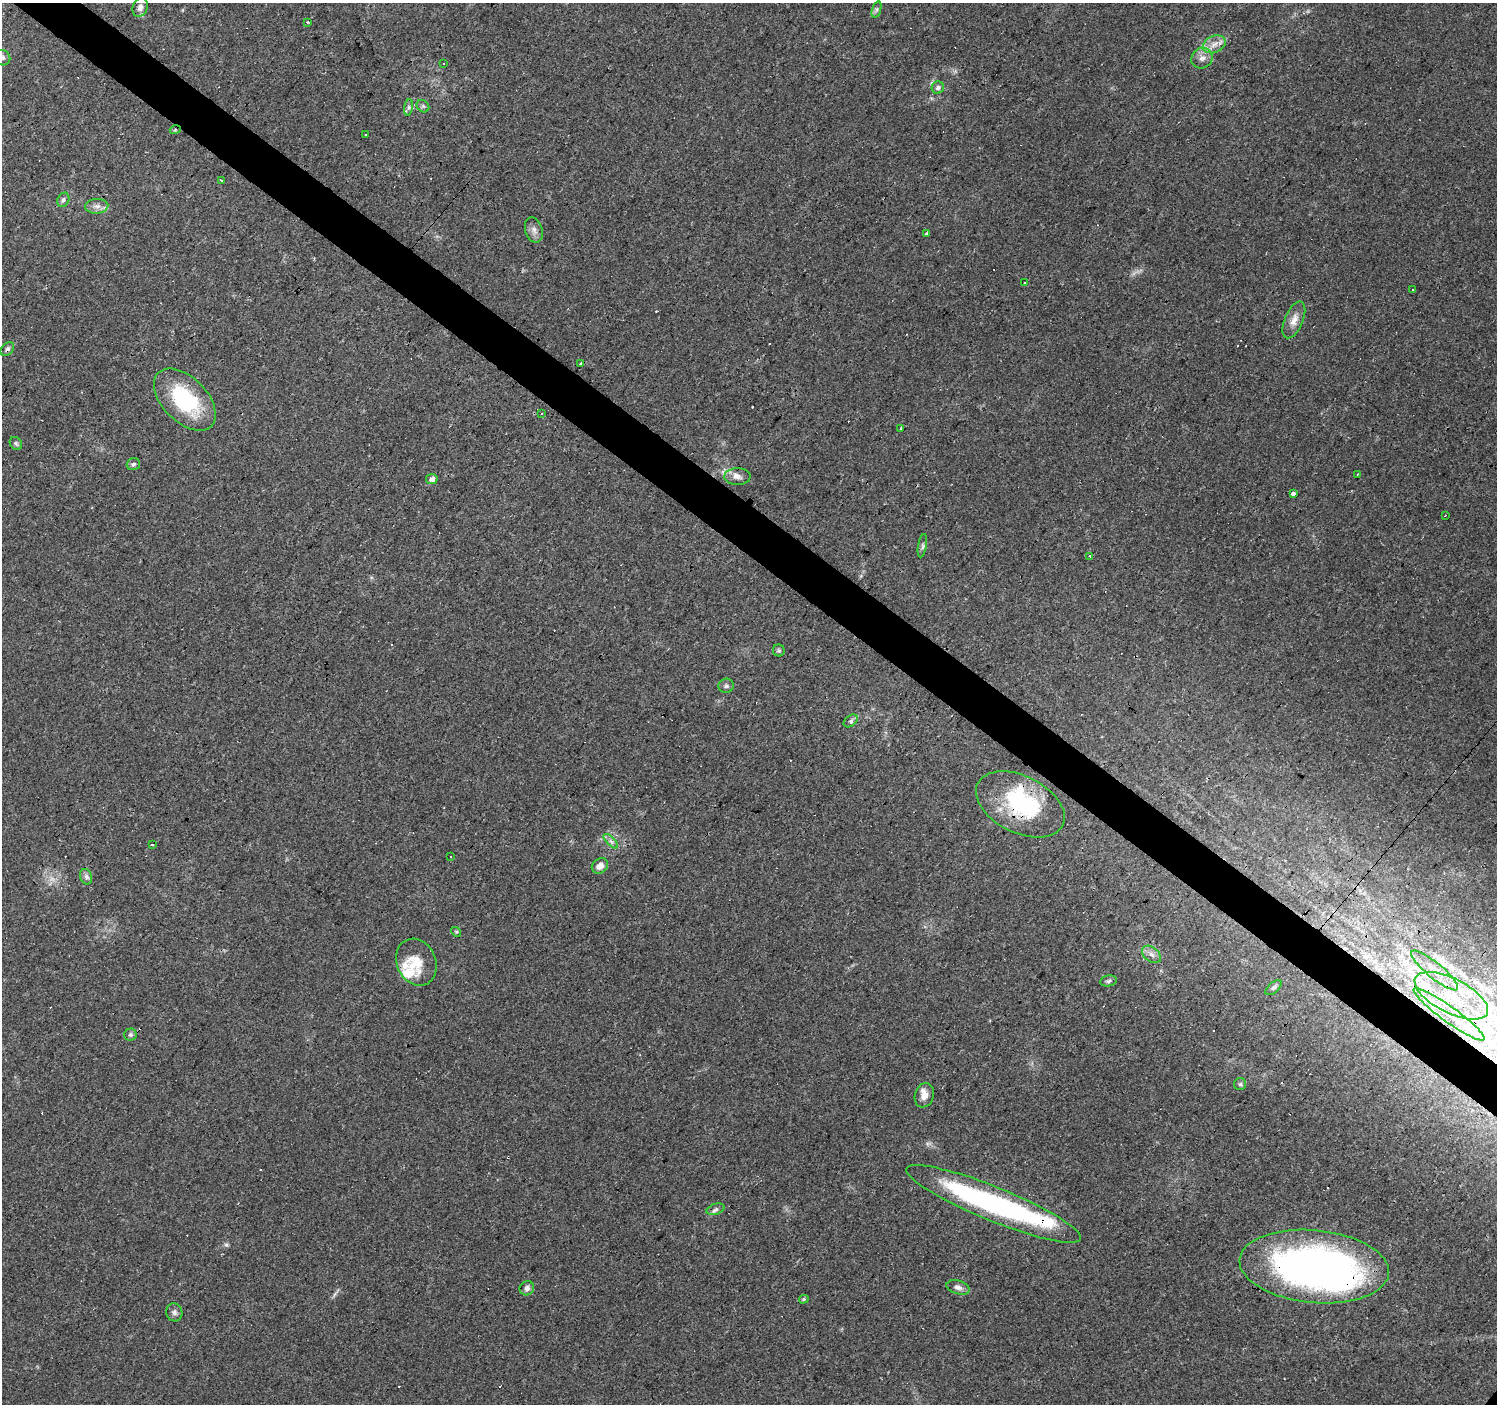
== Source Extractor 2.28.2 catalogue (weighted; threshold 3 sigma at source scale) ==
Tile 11 of 4 x 4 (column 3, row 3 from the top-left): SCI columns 2992-4486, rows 1573-2974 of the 5985 x 6014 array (HDU 1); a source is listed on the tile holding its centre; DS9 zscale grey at full resolution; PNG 1499 x 1406 px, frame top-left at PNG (2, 3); each listed source drawn as its Kron ellipse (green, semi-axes under 4 px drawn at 4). Shown black and unused: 4% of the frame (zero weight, under 3 of 4 exposures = <1% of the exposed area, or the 3 px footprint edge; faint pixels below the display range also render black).
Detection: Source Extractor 2.28.2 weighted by HDU 2 'WHT'; one run over the whole footprint, this tile lists its part. Background 0.0442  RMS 0.0037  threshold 0.0168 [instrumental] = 3 sigma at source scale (4.5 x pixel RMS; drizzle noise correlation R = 1.50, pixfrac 1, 0.0396/0.0396 arcsec/px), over >= 5 px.
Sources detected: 93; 1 too faint to see at this stretch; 2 inside a brighter object's white glare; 22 cosmic-ray / hot-pixel residue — neither listed nor drawn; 7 inside a brighter listed object's ellipse — not listed separately; the other 61 listed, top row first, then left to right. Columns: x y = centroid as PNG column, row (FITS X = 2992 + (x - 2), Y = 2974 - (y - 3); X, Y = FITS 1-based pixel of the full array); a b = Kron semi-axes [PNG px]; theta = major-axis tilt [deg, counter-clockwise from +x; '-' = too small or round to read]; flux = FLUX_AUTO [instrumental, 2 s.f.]
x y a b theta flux
140 7 10 7 70 1.9
877 10 8 4 72 0.78
307 22 3 2 - 1.9
1214 44 12 8 22 3
2 58 8 7 - 1.2
1202 58 11 10 - 2.4
443 63 3 3 - 2.8
938 87 6 6 - 1.5
423 106 7 5 -44 0.78
408 107 8 4 82 0.94
175 130 5 3 - 0.39
365 134 3 3 - 3.3
221 180 3 3 - 1.6
63 200 7 5 63 1.1
97 206 11 7 3 1.9
534 230 13 8 -72 2
926 234 3 3 - 2.2
1024 282 3 2 - 0.57
1412 290 2 2 - 0.3
1294 320 19 9 67 3.6
7 349 8 5 49 1.2
580 363 3 2 - 0.47
185 400 38 22 -45 30
541 414 3 2 - 0.7
901 428 3 2 - 0.48
16 443 7 5 -53 0.74
133 464 7 6 - 0.89
1357 474 3 3 - 1.4
737 477 13 8 1 2.3
432 479 6 5 - 1.5
1293 493 3 3 - 12
1445 515 3 3 - 1.1
922 546 12 3 80 0.83
1090 556 4 3 - 0.58
779 650 6 6 - 0.65
726 686 8 7 - 1
851 721 8 5 38 0.95
1020 804 47 28 -27 34
611 841 9 3 -44 0.99
152 844 3 3 - 2
451 857 3 3 - 0.85
600 866 8 7 - 2.5
86 877 8 6 -71 1.2
456 932 5 4 - 0.54
1152 954 11 7 -39 1.9
416 962 24 19 -65 9.1
1435 970 30 7 -39 6
1108 981 8 5 10 0.85
1274 988 10 5 41 0.85
1451 996 40 17 -27 24
1449 1014 43 7 -36 13
130 1034 6 6 - 0.84
1240 1084 6 6 - 0.76
924 1095 12 9 71 3.1
994 1204 94 17 -22 90
715 1209 9 5 18 1.2
1314 1266 75 36 -5 190
958 1287 12 6 -17 1.9
527 1288 7 7 - 1.6
804 1299 5 3 - 0.56
174 1312 9 8 - 1.4
Overlapping masked pixels (flux is a lower limit): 4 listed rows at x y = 175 130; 7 349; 1020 804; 1314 1266
Isophote crosses this tile's border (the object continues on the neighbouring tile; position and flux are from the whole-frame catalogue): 1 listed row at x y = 2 58
Unlisted compact peaks at least as high as the median listed source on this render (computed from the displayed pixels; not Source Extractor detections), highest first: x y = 226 1245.